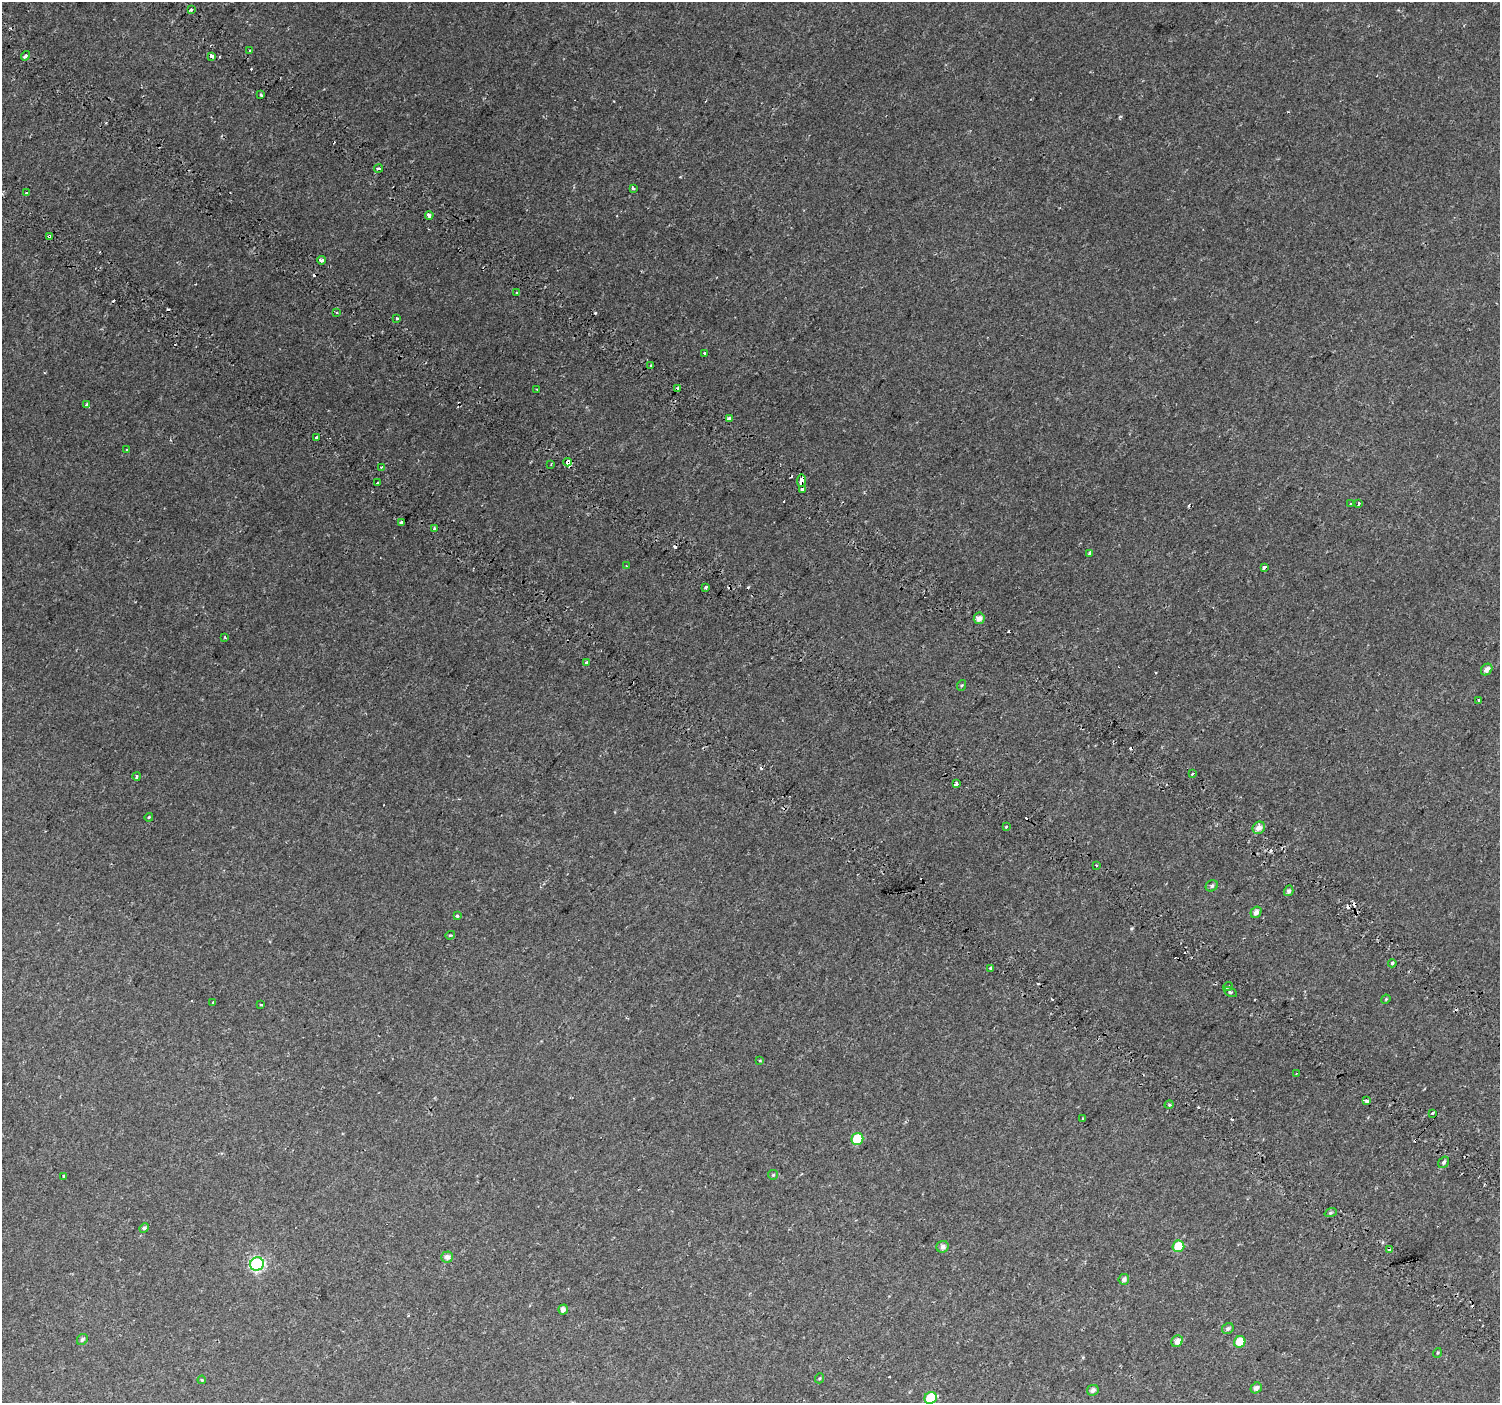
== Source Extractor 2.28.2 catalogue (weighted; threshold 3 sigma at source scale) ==
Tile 11 of 4 x 4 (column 3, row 3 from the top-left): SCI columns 3089-4586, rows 1741-3141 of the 6168 x 6217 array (HDU 1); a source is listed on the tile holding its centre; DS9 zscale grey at full resolution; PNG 1502 x 1405 px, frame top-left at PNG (2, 2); each listed source drawn as its Kron ellipse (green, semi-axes under 4 px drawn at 4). Shown black and unused: <1% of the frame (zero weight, under 2 of 3 exposures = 6% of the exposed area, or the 3 px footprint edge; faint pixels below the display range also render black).
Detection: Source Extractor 2.28.2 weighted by HDU 2 'WHT'; one run over the whole footprint, this tile lists its part. Background 0.046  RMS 0.0039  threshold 0.0173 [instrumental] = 3 sigma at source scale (4.5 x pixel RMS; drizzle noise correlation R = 1.50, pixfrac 1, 0.0396/0.0396 arcsec/px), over >= 5 px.
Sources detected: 119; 29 cosmic-ray / hot-pixel residue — neither listed nor drawn; the other 90 listed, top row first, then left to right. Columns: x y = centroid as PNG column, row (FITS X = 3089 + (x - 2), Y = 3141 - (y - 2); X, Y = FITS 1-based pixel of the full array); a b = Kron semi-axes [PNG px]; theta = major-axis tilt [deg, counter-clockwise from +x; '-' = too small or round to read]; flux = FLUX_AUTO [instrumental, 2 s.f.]
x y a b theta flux
191 9 4 3 - 1
250 51 3 3 - 1.1
26 56 5 3 - 0.81
212 56 4 3 - 3.2
261 95 3 3 - 0.58
378 168 4 3 - 1.6
633 188 4 3 - 0.59
26 192 3 3 - 0.65
429 215 4 3 - 7.6
49 236 4 3 - 3.2
321 260 4 3 - 2
516 292 2 2 - 0.46
336 313 4 3 - 0.94
397 318 3 3 - 0.54
705 353 3 3 - 2.9
651 365 4 2 - 0.4
678 388 3 3 - 0.75
537 389 3 2 - 0.28
87 405 3 3 - 0.99
729 418 3 3 - 2
316 438 3 3 - 2.3
127 450 3 3 - 0.67
568 462 4 4 - 10
551 464 2 2 - 0.37
381 467 3 3 - 0.49
801 481 6 3 82 7.2
377 483 3 3 - 1.1
802 490 3 3 - 2.2
1359 503 3 3 - 1.4
1351 504 3 3 - 0.82
401 523 3 3 - 5.2
434 528 3 3 - 1.2
1089 553 3 3 - 0.75
627 566 4 3 - 0.31
1264 567 4 3 - 1.5
706 587 3 3 - 2
979 618 5 5 - 2.2
225 637 3 2 - 0.37
586 662 4 3 - 1.2
1487 669 6 5 - 2
962 685 5 3 - 0.45
1478 700 3 3 - 0.57
1193 774 3 3 - 1.2
137 776 4 3 - 1.1
956 784 4 3 - 2.5
149 817 4 3 - 0.36
1006 827 3 3 - 1.3
1259 828 7 6 - 2.3
1096 865 3 2 - 0.5
1212 886 6 5 - 0.83
1289 891 5 4 - 0.99
1256 912 6 5 - 1.6
457 916 3 3 - 0.62
450 935 5 4 - 0.53
1392 963 4 3 - 0.53
990 968 3 3 - 1.6
1228 987 5 3 - 0.62
1230 992 7 4 -27 0.68
1386 999 5 4 - 0.37
213 1002 3 2 - 0.27
261 1005 3 2 - 0.44
760 1061 4 3 - 0.47
1296 1073 3 2 - 0.34
1367 1101 4 3 - 2.8
1169 1105 4 3 - 0.4
1433 1113 3 3 - 1.4
1083 1119 3 2 - 0.54
857 1139 6 6 - 15
1443 1162 6 5 - 0.76
773 1175 5 4 - 0.45
64 1177 3 3 - 0.66
1331 1213 6 4 20 0.68
144 1228 5 4 - 0.9
1178 1246 6 5 - 10
942 1247 6 5 - 1.5
1390 1249 4 3 - 14
447 1257 6 5 - 1.6
257 1264 7 6 - 54
1124 1279 5 5 - 1.3
563 1310 5 5 - 2
1228 1329 6 5 - 1.1
82 1339 6 5 - 0.82
1177 1341 6 5 - 2.2
1240 1342 6 5 - 8.3
1437 1353 5 3 - 0.35
820 1378 5 3 - 0.37
202 1380 4 3 - 0.33
1256 1388 6 5 - 1.4
1093 1390 6 5 - 1.5
931 1398 6 5 - 15
Overlapping masked pixels (flux is a lower limit): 4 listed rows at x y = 49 236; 568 462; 801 481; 1390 1249
Isophote crosses this tile's border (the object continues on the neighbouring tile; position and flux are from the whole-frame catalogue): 1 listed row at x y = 931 1398